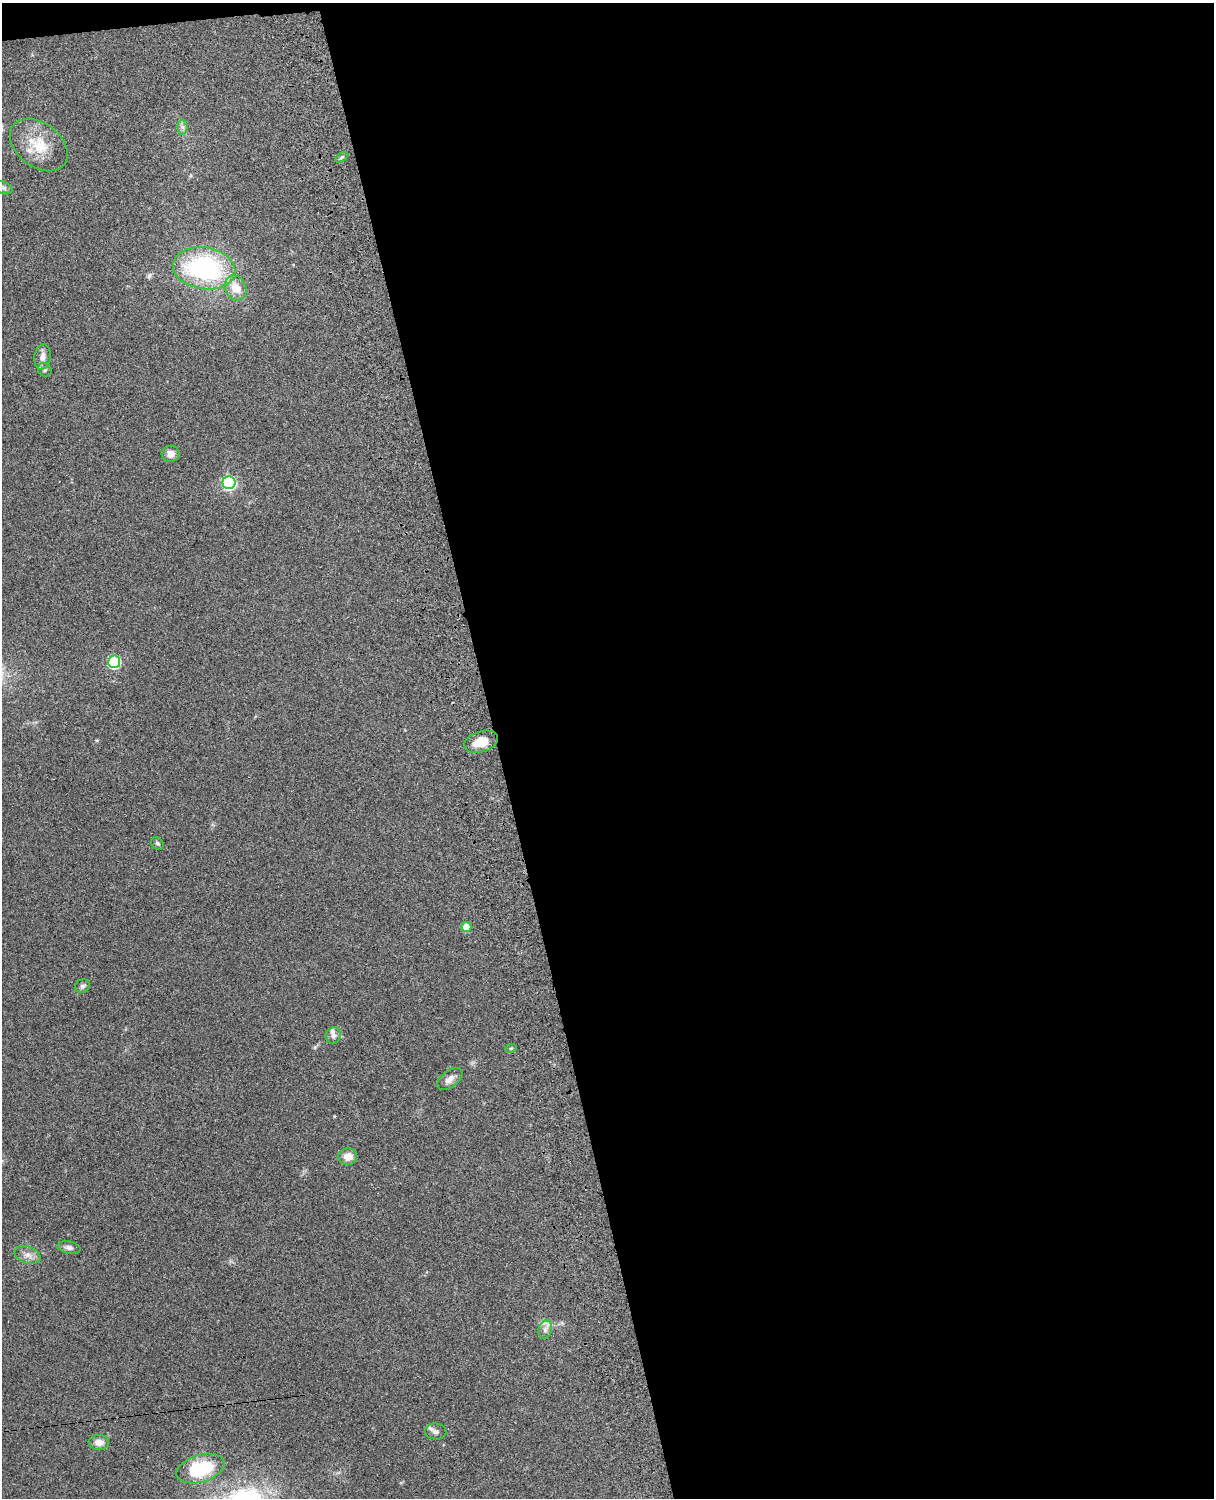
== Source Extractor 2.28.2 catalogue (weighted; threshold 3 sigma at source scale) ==
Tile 4 of 4 x 3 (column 4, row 1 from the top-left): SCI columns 3757-4968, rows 3155-4650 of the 5089 x 4927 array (HDU 1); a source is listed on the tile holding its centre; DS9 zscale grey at full resolution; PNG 1216 x 1500 px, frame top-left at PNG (2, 3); each listed source drawn as its Kron ellipse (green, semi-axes under 4 px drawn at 4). Shown black and unused: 60% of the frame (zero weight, under 3 of 4 exposures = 6% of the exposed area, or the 3 px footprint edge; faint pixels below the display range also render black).
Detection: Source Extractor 2.28.2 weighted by HDU 2 'WHT'; one run over the whole footprint, this tile lists its part. Background 0.0899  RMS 0.0062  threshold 0.0277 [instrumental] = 3 sigma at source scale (4.5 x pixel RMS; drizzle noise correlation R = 1.50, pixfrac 1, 0.05/0.05 arcsec/px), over >= 5 px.
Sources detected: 27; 2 inside a brighter listed object's ellipse — not listed separately; the other 25 listed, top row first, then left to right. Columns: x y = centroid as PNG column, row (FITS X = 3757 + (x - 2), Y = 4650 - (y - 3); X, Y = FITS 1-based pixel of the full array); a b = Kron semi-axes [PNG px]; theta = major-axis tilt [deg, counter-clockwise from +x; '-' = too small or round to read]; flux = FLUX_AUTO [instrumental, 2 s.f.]
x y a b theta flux
183 127 7 5 -89 1.7
39 145 32 22 -37 19
342 157 7 4 31 1
3 188 10 6 -21 1.6
204 268 31 21 -9 87
236 288 13 10 -65 9.3
43 357 12 8 84 4.2
45 370 7 6 - 1.5
171 454 9 8 - 4.4
229 483 6 6 - 97
114 662 6 6 - 59
481 742 17 10 18 11
157 843 7 5 -52 1.2
466 927 5 5 - 8.7
82 986 8 6 23 1.8
333 1035 8 7 - 2.3
511 1048 6 3 19 0.74
450 1079 14 8 37 3.9
348 1157 9 8 - 6.2
69 1247 11 6 -11 2.5
28 1255 13 8 -19 4.1
545 1330 9 6 75 2.7
436 1431 11 8 -5 2.5
99 1442 10 7 -3 4.6
201 1469 25 13 16 36
Isophote crosses this tile's border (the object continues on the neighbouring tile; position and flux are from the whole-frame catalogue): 1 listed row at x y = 3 188